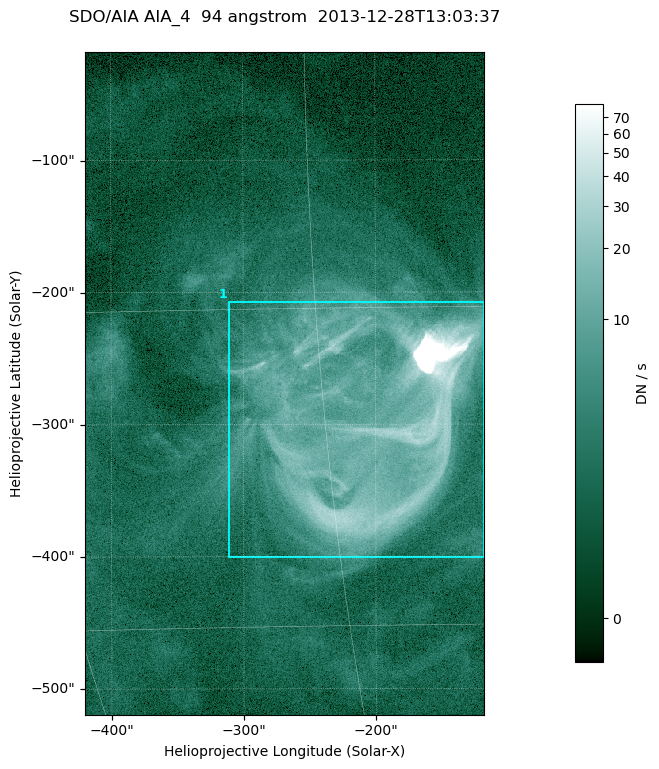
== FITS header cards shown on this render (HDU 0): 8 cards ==
TELESCOP= 'SDO/AIA '
INSTRUME= 'AIA_4   '
WAVELNTH=                   94
WAVEUNIT= 'angstrom'
DATE-OBS= '2013-12-28T13:03:37.12'
CTYPE1  = 'HPLN-TAN'
CTYPE2  = 'HPLT-TAN'
BUNIT   = 'DN / s  '

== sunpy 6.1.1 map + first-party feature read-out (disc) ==
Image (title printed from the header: SDO/AIA AIA_4  94 angstrom  2013-12-28T13:03:37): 503 x 835 px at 0.6 arcsec/px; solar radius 976 arcsec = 1626 px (partial field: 5.1% of the solar disc is inside the frame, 100% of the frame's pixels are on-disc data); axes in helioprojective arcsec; data unit DN / s (BUNIT, on the colour bar)
Orientation: roll -0.137 deg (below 1 deg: not rotated)
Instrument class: DISC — disc imager (sunpy class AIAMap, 94 A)
Bright regions (active regions / flare kernels): reference = the on-disc median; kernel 5 px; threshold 5 sigma = 6.85 DN / s over a disc level ~1.81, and >= 1.15x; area >= 420 px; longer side >= 6 px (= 3.6 arcsec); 1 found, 1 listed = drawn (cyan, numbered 1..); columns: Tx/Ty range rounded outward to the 2 arcsec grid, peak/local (2 s.f.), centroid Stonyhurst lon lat
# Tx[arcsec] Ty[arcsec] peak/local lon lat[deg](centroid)
1 -312..-116 -402..-206 672 -13 -20